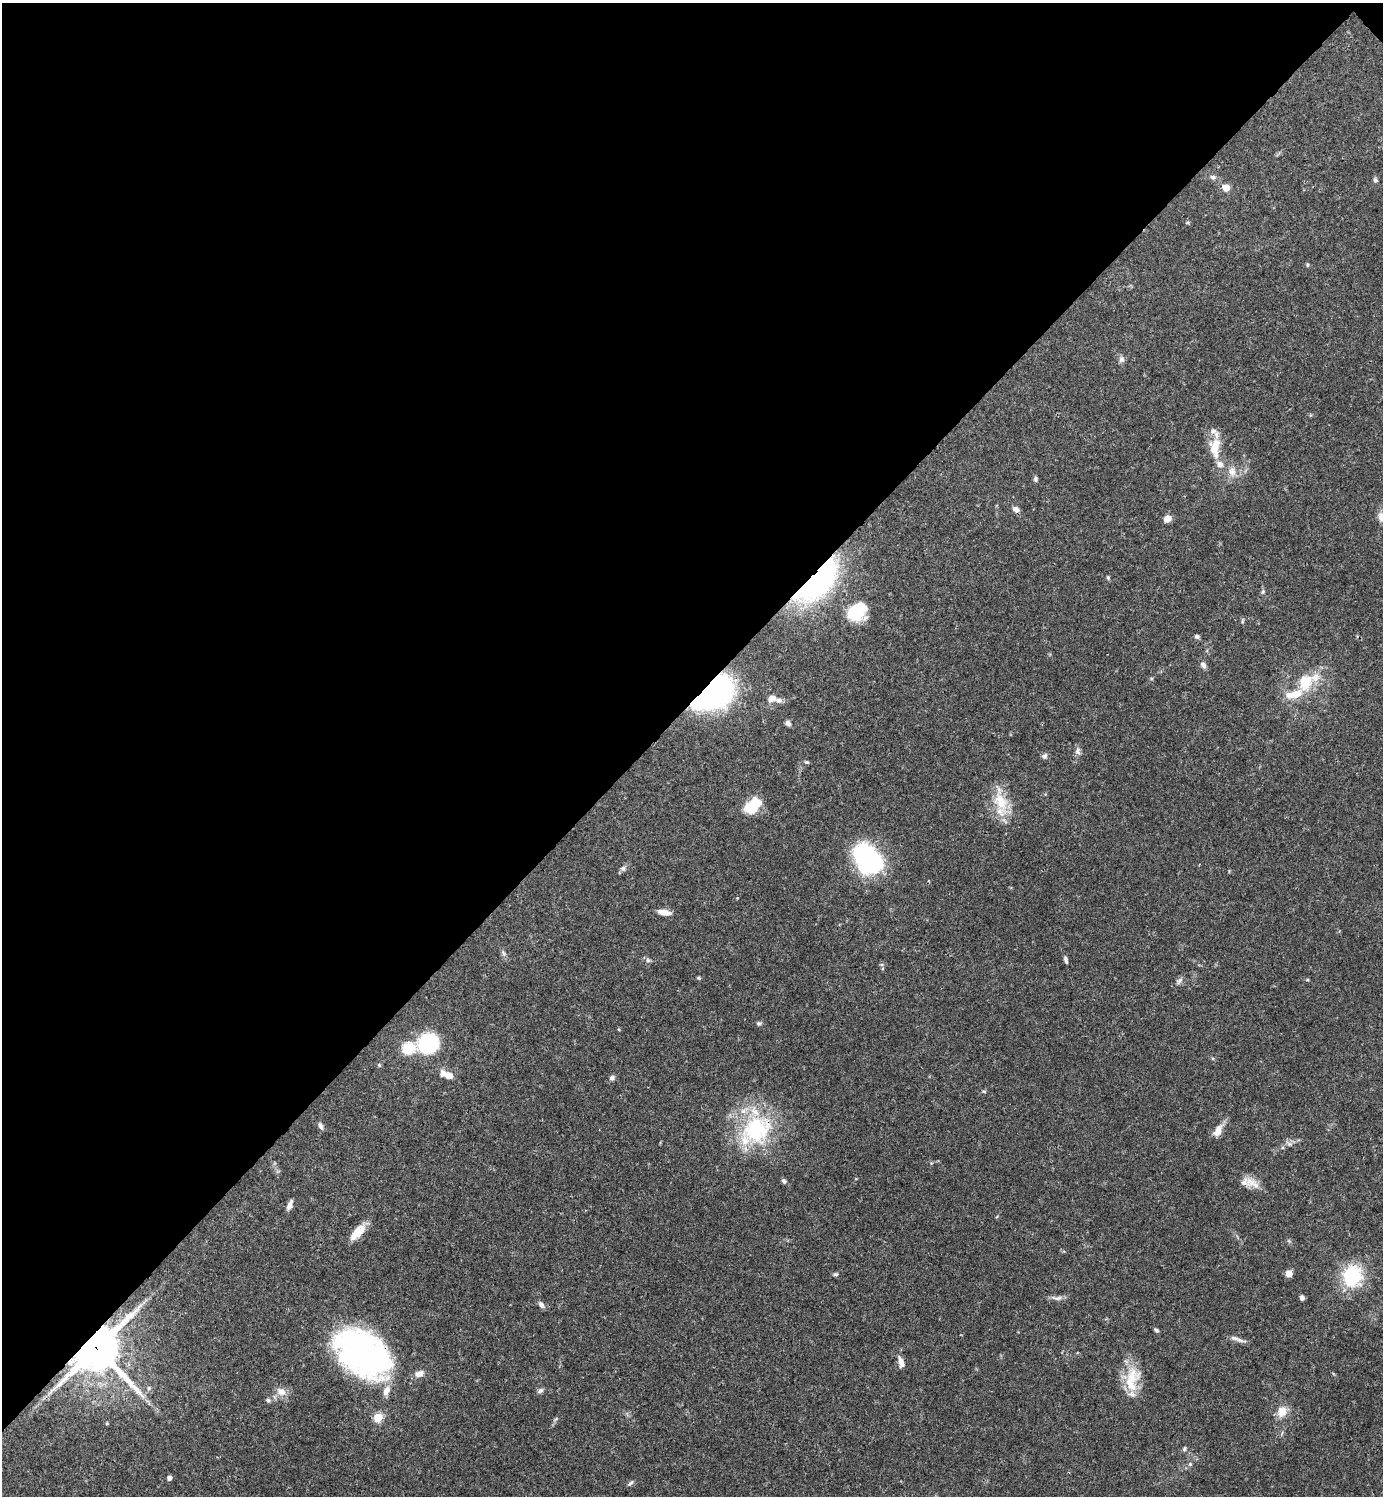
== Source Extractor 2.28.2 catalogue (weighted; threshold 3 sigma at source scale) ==
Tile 2 of 4 x 4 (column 2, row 1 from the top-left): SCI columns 1681-3061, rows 4484-5977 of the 5979 x 5980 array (HDU 1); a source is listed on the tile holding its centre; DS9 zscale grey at full resolution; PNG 1385 x 1498 px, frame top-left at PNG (2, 3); no overlay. Shown black and unused: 47% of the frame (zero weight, under 3 of 4 exposures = <1% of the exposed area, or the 3 px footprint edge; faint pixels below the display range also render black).
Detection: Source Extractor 2.28.2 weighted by HDU 2 'WHT'; one run over the whole footprint, this tile lists its part. Background 0.0382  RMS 0.0026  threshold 0.0119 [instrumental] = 3 sigma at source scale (4.5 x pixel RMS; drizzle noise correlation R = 1.50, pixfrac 1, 0.05/0.05 arcsec/px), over >= 5 px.
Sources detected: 80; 1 inside a brighter object's white glare — not listed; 9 inside a brighter listed object's ellipse — not listed separately; the other 70 listed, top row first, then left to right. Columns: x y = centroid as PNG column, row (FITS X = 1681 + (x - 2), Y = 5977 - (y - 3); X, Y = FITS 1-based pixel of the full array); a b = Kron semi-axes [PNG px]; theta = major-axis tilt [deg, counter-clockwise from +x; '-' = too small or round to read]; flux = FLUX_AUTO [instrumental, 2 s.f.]
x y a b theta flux
1213 177 8 6 -19 0.79
1375 180 7 5 -58 0.58
1226 187 5 5 - 5.7
1307 265 6 3 90 0.31
1121 359 9 8 - 0.89
1215 451 28 11 -63 4.7
1232 472 13 10 -88 2.3
1035 479 6 5 - 0.56
1016 509 8 6 -36 1.2
1167 519 8 7 - 1.8
1108 577 5 4 - 0.43
818 581 51 23 47 53
857 611 23 18 43 9.7
1242 621 6 4 88 0.38
1197 636 5 4 - 0.7
1203 665 9 6 -48 0.9
1307 682 32 18 42 10
712 693 32 19 36 94
771 698 9 7 21 2
788 723 8 6 -40 0.8
1078 751 9 7 -77 1
1044 756 7 6 - 0.82
807 762 6 4 -25 0.39
1001 801 31 17 -67 7.9
749 807 23 9 55 4.4
868 859 28 19 -49 44
623 868 8 6 -56 0.7
664 912 15 6 -11 2.1
503 953 7 4 -70 0.52
648 960 7 5 -44 0.56
1066 960 8 4 -72 0.61
698 978 5 4 - 0.31
1179 981 12 5 55 0.78
759 1023 6 5 - 0.5
429 1044 19 17 22 20
408 1048 6 5 - 26
447 1075 15 7 -21 3.2
612 1078 6 6 - 0.83
984 1091 6 3 -19 0.29
321 1126 10 5 -59 0.85
756 1129 43 34 33 27
1218 1131 14 8 61 2.8
784 1181 7 5 -51 0.63
1250 1182 16 14 -11 3.1
289 1205 10 5 67 1.4
357 1232 25 9 46 3.9
1289 1273 5 5 - 4.8
835 1274 6 5 - 0.42
1352 1276 8 7 - 63
1057 1298 18 6 -2 1.2
1302 1298 5 4 - 0.84
541 1305 9 6 -45 0.97
1156 1330 6 4 -35 0.5
1234 1338 25 4 -16 1.2
97 1348 16 15 - 920
363 1353 54 34 -37 96
901 1362 15 6 -73 1.7
419 1374 11 7 22 1.7
1131 1377 32 22 61 7.9
149 1388 6 5 - 0.53
540 1390 7 6 - 0.79
281 1391 13 10 -32 2.3
268 1400 6 6 - 0.51
1282 1412 15 12 74 3.1
378 1417 5 5 - 12
107 1423 5 3 - 0.25
1184 1449 6 5 - 0.42
1190 1464 5 4 - 0.41
169 1478 4 4 - 1.2
630 1483 9 4 42 0.54
Overlapping masked pixels (flux is a lower limit): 5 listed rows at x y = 818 581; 712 693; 756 1129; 97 1348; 363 1353